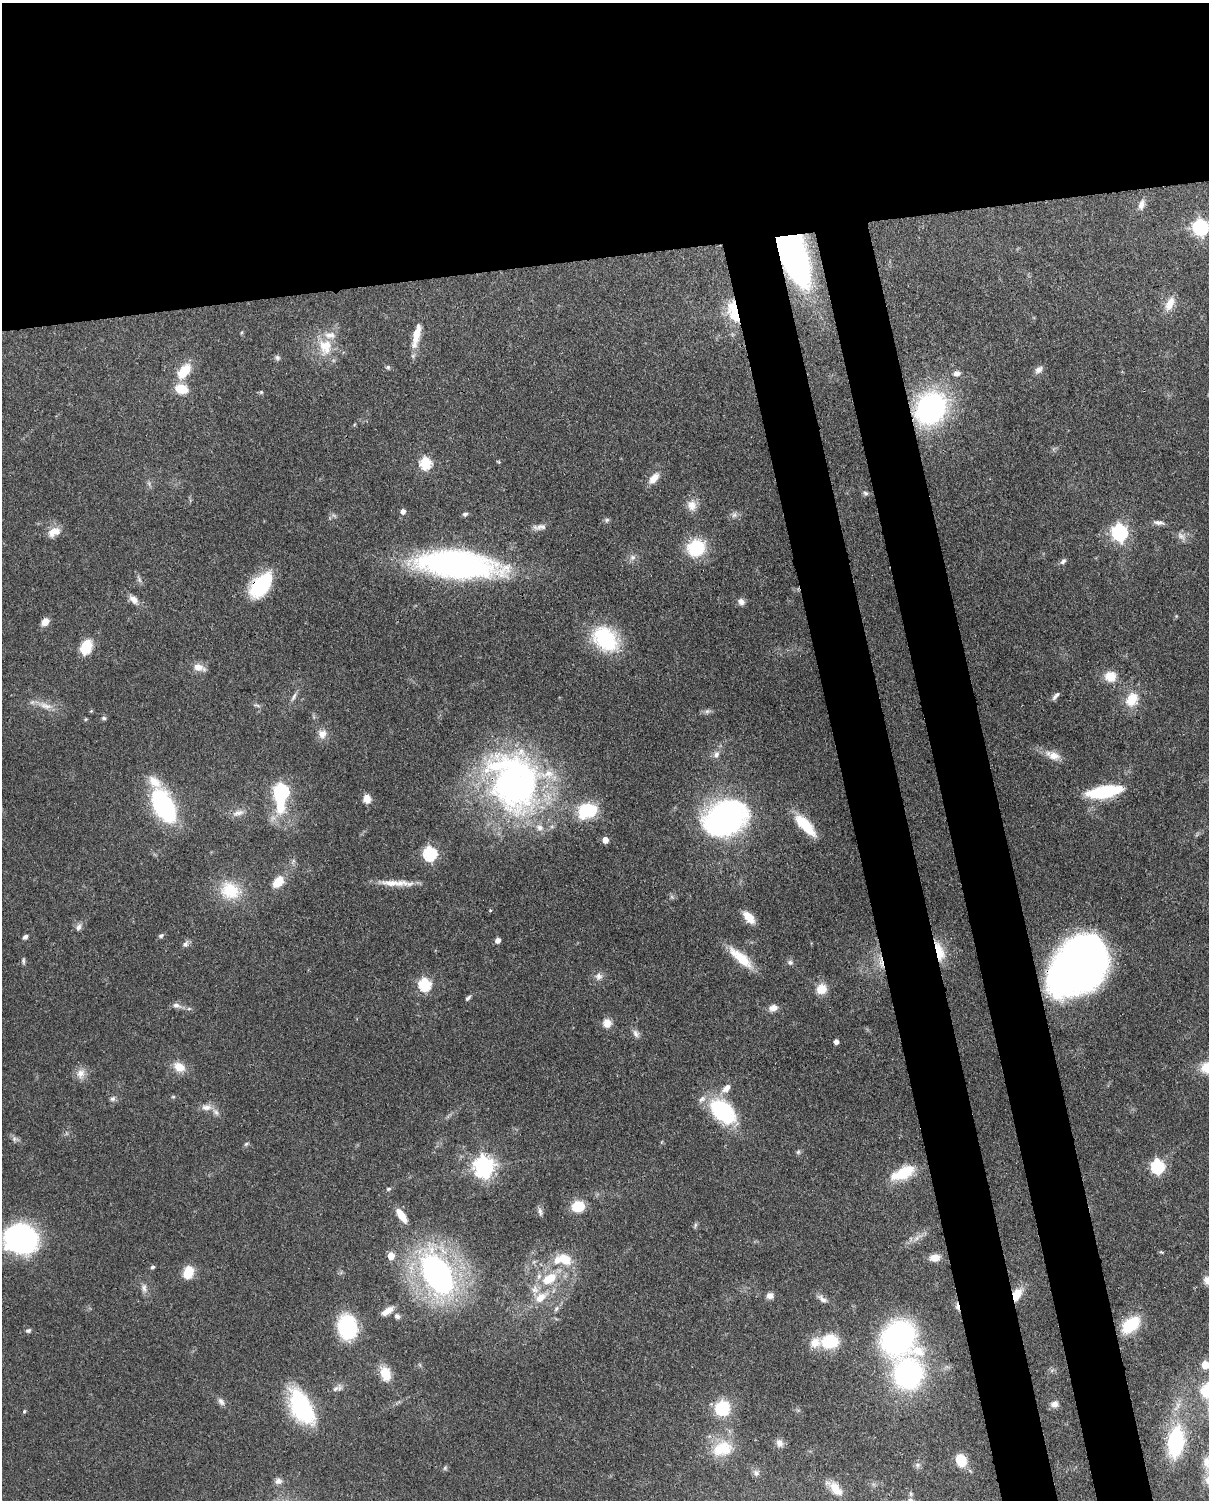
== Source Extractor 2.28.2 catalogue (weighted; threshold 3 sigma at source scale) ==
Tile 2 of 4 x 3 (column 2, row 1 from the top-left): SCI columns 1296-2502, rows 3149-4646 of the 5005 x 4911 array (HDU 1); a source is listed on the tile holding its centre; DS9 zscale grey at full resolution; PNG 1211 x 1502 px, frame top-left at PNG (2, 3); no overlay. Shown black and unused: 25% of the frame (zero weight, under 3 of 4 exposures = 7% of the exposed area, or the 3 px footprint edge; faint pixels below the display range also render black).
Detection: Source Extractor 2.28.2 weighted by HDU 2 'WHT'; one run over the whole footprint, this tile lists its part. Background 0.105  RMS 0.0041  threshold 0.0186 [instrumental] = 3 sigma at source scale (4.5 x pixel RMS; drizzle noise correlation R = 1.50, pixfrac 1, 0.05/0.05 arcsec/px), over >= 5 px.
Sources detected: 162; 4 inside a brighter object's white glare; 1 cosmic-ray / hot-pixel residue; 1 long thin detection or spike segment (spike, bleed or trail) — not listed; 4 inside a brighter listed object's ellipse — not listed separately; the other 152 listed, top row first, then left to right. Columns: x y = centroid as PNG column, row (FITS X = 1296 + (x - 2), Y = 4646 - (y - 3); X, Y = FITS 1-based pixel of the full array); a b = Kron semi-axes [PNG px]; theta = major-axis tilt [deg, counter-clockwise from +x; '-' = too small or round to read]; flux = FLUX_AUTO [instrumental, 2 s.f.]
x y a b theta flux
1141 204 14 8 74 2.6
1201 227 7 7 - 100
793 254 50 21 -69 150
1170 304 19 10 66 4.9
734 311 19 9 -75 25
241 333 5 4 - 0.45
416 335 29 8 78 7.6
325 347 26 20 -88 12
277 357 7 7 - 1
388 367 6 5 - 0.72
1039 370 11 8 42 2
184 371 20 11 49 10
957 373 7 6 - 2
181 389 13 9 -14 8.7
261 392 5 4 - 0.51
931 408 30 24 52 78
499 462 6 4 -71 0.42
425 463 6 6 - 39
654 478 16 8 48 4.4
865 493 7 5 -18 0.98
692 505 15 13 -71 4.1
403 511 5 5 - 1.9
465 514 7 5 25 0.9
734 515 7 7 - 1.4
607 520 7 5 45 0.83
1159 522 15 6 -8 1.9
540 527 19 7 7 2.4
54 532 17 11 29 4.6
1120 532 7 6 - 120
1181 536 14 8 -41 2.4
696 548 18 17 - 20
633 557 8 8 - 1.7
1063 561 9 6 44 1.3
456 565 60 20 -5 170
260 586 26 21 61 23
134 599 14 9 -40 2.8
741 602 9 8 - 2
45 622 9 7 42 3.5
605 639 29 21 -47 32
86 647 13 9 65 13
199 667 16 9 -18 3.7
1110 676 14 12 -4 6.3
1055 696 12 5 46 1.5
294 697 13 5 59 1.5
1132 699 15 12 68 9.7
46 706 20 8 -19 4.6
258 706 7 4 -20 0.73
91 711 4 4 - 0.45
707 711 8 6 20 1.2
104 718 6 5 - 0.8
85 719 5 3 - 0.43
322 734 11 10 - 3.4
716 754 10 8 60 2.1
1053 755 21 10 -21 5.1
155 782 21 13 -40 6.7
512 784 88 60 -66 150
281 791 7 7 - 89
1105 792 34 11 10 27
367 799 10 8 -78 3.5
163 806 24 13 -62 81
587 811 25 18 19 19
238 813 19 8 16 3.1
725 818 35 27 27 130
805 825 32 11 -46 12
605 840 6 6 - 2.9
430 854 6 6 - 68
278 882 13 9 48 7.4
230 891 30 23 -20 16
490 910 4 3 - 0.42
749 917 16 8 -49 5.6
79 927 9 7 66 1.6
161 936 7 5 39 0.82
25 937 6 5 - 1.2
497 940 5 5 - 2.3
185 944 8 6 66 1.4
939 952 23 9 -75 8.9
741 958 34 10 -40 11
23 961 9 4 -90 0.8
790 962 8 7 - 1.2
881 963 13 6 -77 3.2
1078 966 50 37 51 300
599 976 10 10 - 2.2
425 984 6 6 - 48
821 989 12 11 - 5.7
468 998 8 4 48 0.98
176 1005 12 7 -10 2
773 1008 11 8 16 2.7
189 1009 6 4 -18 0.72
607 1023 12 11 - 3.7
636 1033 11 7 -62 1.8
836 1042 4 4 - 2.2
179 1067 14 10 -30 5.9
81 1074 14 11 65 3.6
726 1088 14 8 43 3.6
173 1097 6 3 18 0.49
113 1099 8 6 38 1.1
702 1099 11 7 40 2.1
206 1107 16 8 -3 3.4
723 1111 21 13 -41 55
14 1139 7 6 - 1.1
246 1144 7 4 31 0.72
798 1152 6 6 - 0.73
1157 1166 6 6 - 66
484 1167 8 7 - 240
903 1173 23 10 26 18
388 1189 6 4 15 0.73
578 1207 11 10 - 11
540 1211 13 5 -76 1.4
401 1216 18 7 -55 5.6
695 1225 8 4 82 0.74
21 1238 27 24 -19 94
917 1238 9 6 37 2
1161 1252 6 4 -43 0.49
391 1256 5 5 - 7
935 1258 12 8 9 4.7
563 1259 27 15 -3 11
153 1267 5 5 - 0.81
188 1272 14 10 74 8.1
437 1274 33 19 -60 150
550 1278 20 12 31 12
1208 1280 11 10 - 3.6
144 1288 13 7 -77 2.1
1016 1295 14 8 61 7.8
770 1296 8 7 - 2.1
541 1297 18 11 38 7
822 1299 15 7 -38 2.2
556 1309 8 6 72 1.1
387 1311 17 7 35 3.3
397 1316 7 6 - 1.4
1131 1325 17 10 42 21
347 1327 18 14 -82 40
28 1330 6 5 - 0.86
898 1337 27 26 - 100
830 1341 17 14 10 18
1205 1365 5 5 - 11
385 1374 17 11 -71 7.4
908 1374 25 21 76 86
335 1389 12 7 34 1.8
221 1401 12 7 -55 1.7
1054 1404 10 8 19 2.2
302 1407 35 17 -61 55
722 1408 16 16 - 16
24 1411 5 4 - 0.51
1176 1442 22 12 83 49
779 1443 11 9 -68 2.1
722 1449 28 19 14 14
961 1460 12 9 -70 9.7
917 1465 7 6 - 1.1
445 1468 7 4 46 0.7
756 1473 9 7 -57 1.6
278 1481 9 8 - 1.8
835 1488 21 9 -44 6.1
Overlapping masked pixels (flux is a lower limit): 9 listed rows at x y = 793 254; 734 311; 931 408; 260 586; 512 784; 939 952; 881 963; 1078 966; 1016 1295
Isophote crosses this tile's border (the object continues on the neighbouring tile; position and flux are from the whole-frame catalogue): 2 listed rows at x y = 1208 1280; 1205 1365